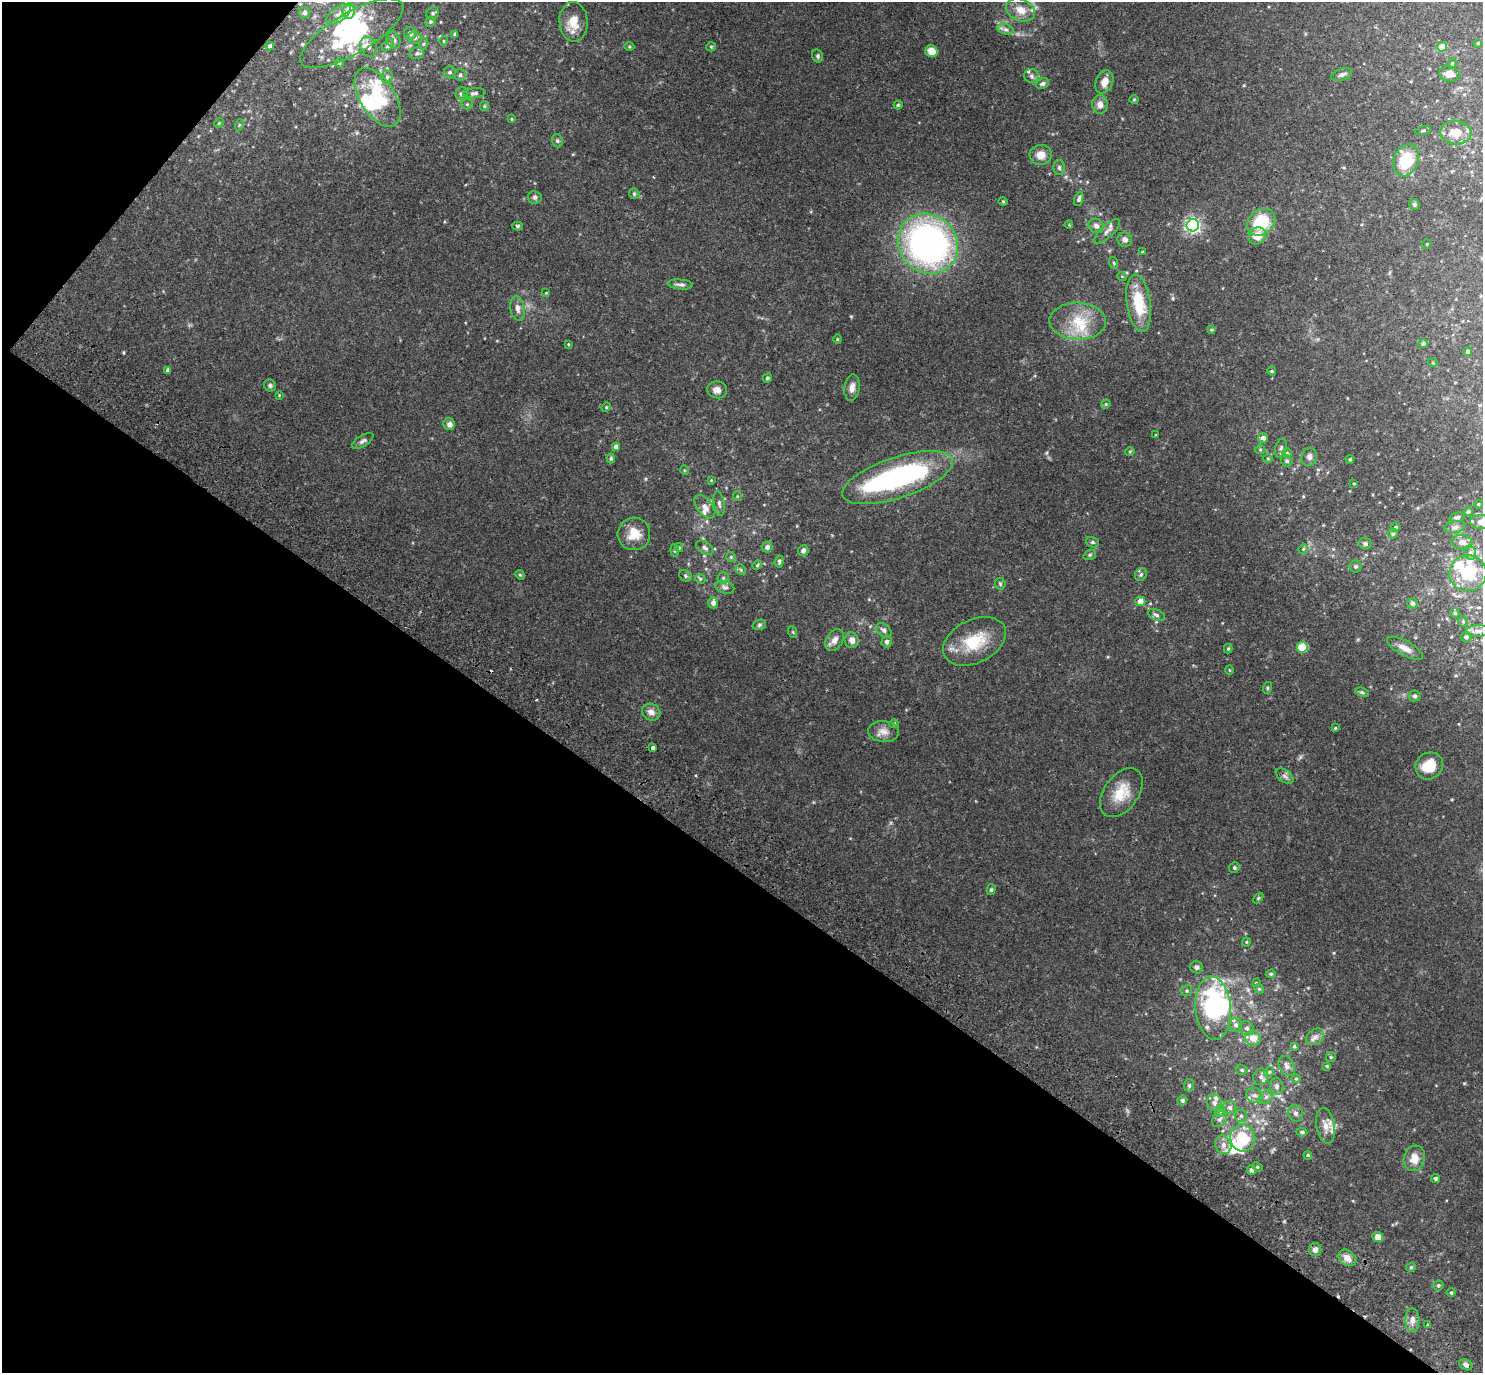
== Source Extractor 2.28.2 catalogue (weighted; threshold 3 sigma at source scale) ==
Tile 9 of 4 x 4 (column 1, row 3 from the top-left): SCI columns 39-1519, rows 1574-2944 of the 6001 x 6026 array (HDU 1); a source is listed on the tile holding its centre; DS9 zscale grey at full resolution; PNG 1485 x 1375 px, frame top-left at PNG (2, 2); each listed source drawn as its Kron ellipse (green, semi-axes under 4 px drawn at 4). Shown black and unused: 39% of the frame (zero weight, under 2 of 3 exposures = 3% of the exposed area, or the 3 px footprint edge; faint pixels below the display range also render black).
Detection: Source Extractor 2.28.2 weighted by HDU 2 'WHT'; one run over the whole footprint, this tile lists its part. Background 0.115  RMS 0.0076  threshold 0.0342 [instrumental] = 3 sigma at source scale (4.5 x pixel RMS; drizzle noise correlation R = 1.50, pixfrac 1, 0.05/0.05 arcsec/px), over >= 5 px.
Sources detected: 256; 1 too faint to see at this stretch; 8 inside a brighter object's white glare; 1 cosmic-ray / hot-pixel residue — neither listed nor drawn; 22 inside a brighter listed object's ellipse — not listed separately; the other 224 listed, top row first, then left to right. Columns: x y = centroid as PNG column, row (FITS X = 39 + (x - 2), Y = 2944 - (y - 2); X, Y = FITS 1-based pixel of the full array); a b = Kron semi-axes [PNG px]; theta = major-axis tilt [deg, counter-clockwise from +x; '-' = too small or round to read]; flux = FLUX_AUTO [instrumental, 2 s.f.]
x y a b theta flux
1021 10 15 11 -23 9.5
349 11 8 6 83 14
304 13 5 5 - 2
433 13 6 6 - 1.5
338 14 14 7 37 4.2
430 22 5 5 - 1.2
573 22 20 14 -86 12
1006 29 8 5 -19 2.3
352 33 58 20 31 66
410 33 6 6 - 2.4
455 34 4 3 - 1.4
415 38 7 6 - 1.8
393 40 8 6 -67 2.7
443 41 5 3 - 0.72
1478 43 4 4 - 0.8
423 44 6 3 71 0.88
388 45 7 4 47 1.4
270 46 4 3 - 1.5
629 46 5 3 - 0.77
369 47 10 8 -64 3.7
711 47 5 4 - 0.79
1442 47 5 4 - 9.3
931 51 6 5 - 8.9
417 53 7 6 - 1.8
818 56 7 5 -62 1.3
339 63 4 4 - 0.73
1452 64 5 4 - 1.1
450 72 6 5 - 1.7
1450 74 10 7 -11 4.5
460 75 6 6 - 1.8
1342 75 11 5 19 2.2
1031 76 7 7 - 2.6
387 77 7 5 89 1.8
1104 82 12 8 68 5.7
1043 84 7 5 23 1.9
474 93 11 5 7 2.2
462 94 6 6 - 1.8
378 97 33 17 -58 33
1134 100 5 3 - 0.74
467 104 5 5 - 1.1
1100 104 9 8 - 4.3
898 105 4 4 - 0.83
484 106 5 4 - 0.93
511 119 4 3 - 0.67
219 123 5 4 - 0.86
239 125 6 3 71 0.77
1423 131 8 3 11 1
1456 133 16 12 -6 10
557 141 6 5 - 1.4
1041 155 11 10 - 6.4
1406 160 16 12 70 25
1059 167 7 5 -89 1.5
634 194 6 5 - 0.99
535 197 7 6 - 2
1079 199 7 4 69 1.8
1003 201 4 4 - 0.76
1414 204 5 5 - 1.4
1261 222 15 12 40 31
1069 225 4 3 - 0.55
1193 225 6 6 - 180
517 226 5 4 - 1.2
1096 226 8 6 -33 3.4
1107 232 17 6 42 3.9
1257 236 9 8 - 9
1125 240 7 7 - 2.9
928 244 31 28 -44 250
1427 244 5 3 - 0.55
1143 252 3 3 - 0.96
1114 263 6 3 -71 0.83
1122 276 5 3 - 0.6
681 284 12 5 -4 2.2
546 293 4 4 - 0.6
1139 303 29 12 -82 27
518 308 12 7 -80 3.7
1078 321 28 18 -2 25
1211 330 4 3 - 0.85
837 339 5 3 - 0.65
568 344 4 3 - 0.51
1423 344 4 4 - 1.7
1468 352 4 4 - 1.3
1433 363 5 3 - 0.57
168 370 4 4 - 1.8
1272 371 4 3 - 0.86
767 378 5 4 - 1.1
270 385 6 5 - 1.4
852 387 13 7 82 4
717 390 10 8 -13 4.4
279 395 3 3 - 0.58
1106 404 5 4 - 0.68
606 407 5 4 - 0.93
449 424 6 5 - 3.2
1155 435 4 2 - 0.48
1263 438 5 5 - 3.1
363 441 12 5 31 2.1
616 447 4 4 - 3
1281 448 10 5 75 1.8
1260 450 5 3 - 0.73
1130 452 5 4 - 0.8
1287 453 4 4 - 0.95
1309 457 9 7 74 2.8
611 458 5 4 - 0.92
1268 459 5 3 - 0.68
1350 459 4 3 - 0.83
1287 461 6 5 - 1.6
684 470 5 3 - 0.65
897 478 58 20 18 150
711 480 4 4 - 0.56
1354 483 4 2 - 0.51
737 496 5 3 - 0.63
719 503 12 5 -80 2.3
1478 504 4 3 - 0.58
705 507 14 7 -51 4.2
1468 512 4 4 - 1.1
1457 517 8 4 12 1.5
1481 522 11 7 0 5.1
1395 527 4 3 - 0.95
1455 527 11 5 10 2.4
634 534 16 16 - 12
1393 534 5 5 - 1.3
1092 542 7 5 -14 1.4
1462 542 10 7 -6 4.5
1365 544 6 5 - 1.8
767 547 5 5 - 2.9
679 548 4 4 - 0.89
705 548 9 6 -33 2.1
1303 549 5 4 - 0.77
675 550 6 4 -84 0.94
803 550 5 5 - 2.8
1470 553 7 6 - 2.2
1090 555 6 4 21 1
731 557 5 5 - 0.93
779 561 6 4 84 1.4
757 565 5 4 - 0.96
1356 566 6 6 - 1.2
741 570 6 4 -47 1.2
1468 573 18 18 - 34
1141 574 7 5 57 1.5
520 575 5 4 - 0.92
685 576 7 5 -25 1.3
723 578 6 5 - 1.4
700 579 5 4 - 1.1
1000 584 6 5 - 1
725 587 10 6 -15 2.3
1140 601 5 4 - 7.5
713 603 5 4 - 3.2
1413 603 5 5 - 1.7
1455 613 5 5 - 1.1
1156 615 9 5 -24 1.9
1463 621 5 4 - 0.95
759 625 7 5 17 1.3
884 630 8 6 -38 2.4
1478 631 12 5 2 3.6
793 632 6 3 -72 0.83
1466 637 5 4 - 1.5
835 640 12 8 56 4.3
852 640 8 7 - 3.9
974 641 33 21 26 27
887 642 5 5 - 2.2
1302 647 5 5 - 32
1405 648 20 7 -29 5.8
1228 649 4 4 - 0.94
1229 670 5 3 - 0.59
1267 688 6 3 72 0.82
1362 692 7 4 -21 1.2
1415 696 6 5 - 1.5
651 712 9 8 - 4
894 724 4 4 - 0.83
1335 728 4 3 - 0.67
884 731 15 10 -4 5.9
653 748 4 3 - 4.4
1429 766 14 13 - 15
1285 776 10 6 -38 2.3
1121 793 27 17 54 17
1234 868 5 5 - 1.3
991 890 5 4 - 1.2
1258 898 6 3 45 0.82
1246 942 4 4 - 0.79
1197 967 7 6 - 1.9
1271 974 5 3 - 0.9
1256 983 4 4 - 0.62
1259 989 5 4 - 0.89
1187 991 6 5 - 1.2
1213 1008 32 17 -85 110
1236 1025 7 6 - 2.2
1247 1028 7 6 - 2.5
1315 1037 10 7 36 3.1
1253 1038 8 7 - 8.4
1294 1046 3 3 - 0.81
1331 1057 5 5 - 0.99
1287 1066 11 7 -60 3.4
1327 1066 4 4 - 0.79
1242 1070 6 5 - 1.4
1269 1072 5 4 - 1.1
1261 1077 8 7 - 2.5
1296 1079 5 3 - 0.72
1189 1085 6 5 - 1.3
1277 1086 8 6 -79 2.5
1254 1095 8 7 - 3.1
1266 1097 7 6 - 2.1
1182 1100 5 4 - 1.6
1214 1103 8 7 - 2.8
1230 1107 7 6 - 2.3
1220 1111 6 5 - 1.3
1296 1113 8 7 - 2.6
1241 1116 6 6 - 1.6
1219 1119 8 6 49 2.4
1326 1126 18 9 -80 6.5
1302 1132 5 3 - 1.3
1243 1138 13 12 - 26
1223 1145 9 8 - 4.3
1308 1155 4 3 - 0.85
1414 1158 13 10 71 8.2
1257 1167 5 4 - 0.99
1251 1170 5 4 - 2.3
1436 1178 4 4 - 1.2
1378 1237 5 5 - 6.3
1315 1250 6 6 - 3
1347 1258 10 7 -36 5.2
1411 1267 5 4 - 0.86
1438 1285 5 5 - 1.2
1451 1293 4 3 - 0.88
1412 1320 12 7 -89 4.3
1427 1325 3 3 - 1.1
1466 1365 7 5 -32 2.7
Isophote crosses this tile's border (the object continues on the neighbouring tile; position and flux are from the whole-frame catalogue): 3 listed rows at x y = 1021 10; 1481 522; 1468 573
Unlisted compact peaks at least as high as the median listed source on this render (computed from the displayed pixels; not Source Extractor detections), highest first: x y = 1464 1083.